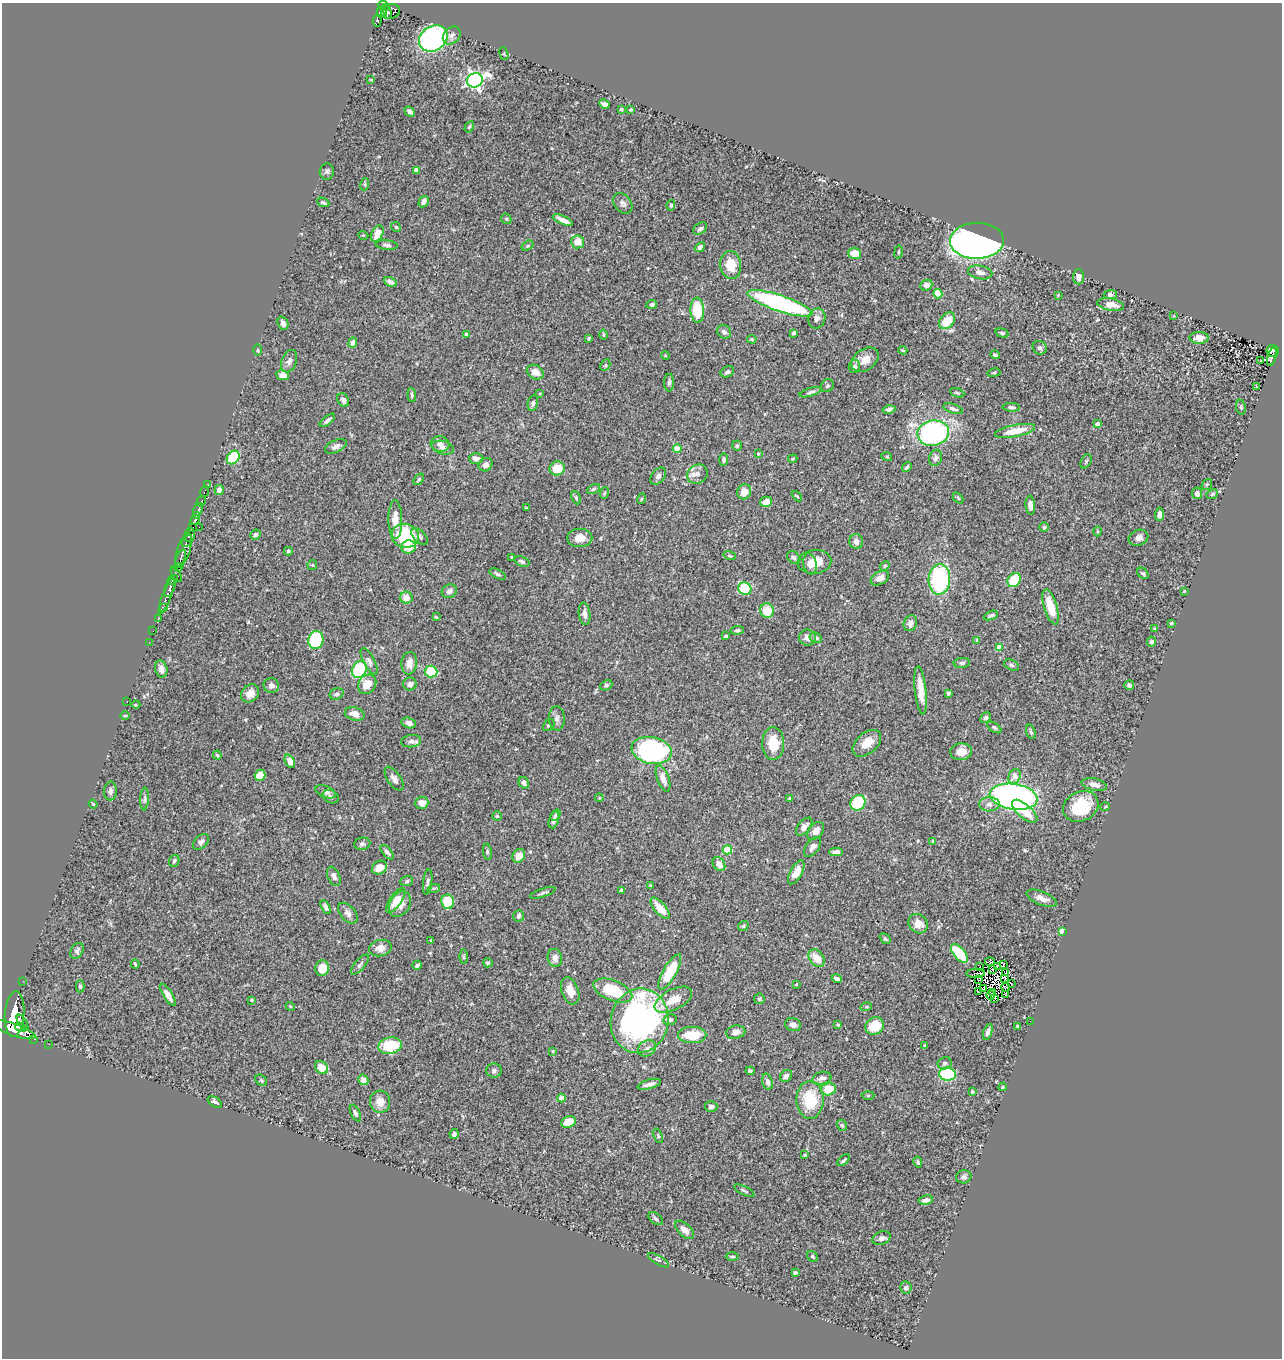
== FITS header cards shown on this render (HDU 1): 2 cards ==
NAXIS1  =                 1280
NAXIS2  =                 1356

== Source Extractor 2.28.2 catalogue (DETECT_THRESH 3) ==
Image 1280 x 1356 px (HDU 1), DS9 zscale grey, 1 PNG px = 1 image px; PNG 1284 x 1360 px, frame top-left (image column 1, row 1356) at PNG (2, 3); each listed source drawn as its Kron ellipse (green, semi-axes under 4 px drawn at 4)
Background 0.873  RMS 0.027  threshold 0.0812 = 3 sigma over >= 5 px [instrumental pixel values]
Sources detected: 387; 4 with non-positive FLUX_AUTO (blend fragments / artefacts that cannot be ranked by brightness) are neither listed nor drawn; the other 383 listed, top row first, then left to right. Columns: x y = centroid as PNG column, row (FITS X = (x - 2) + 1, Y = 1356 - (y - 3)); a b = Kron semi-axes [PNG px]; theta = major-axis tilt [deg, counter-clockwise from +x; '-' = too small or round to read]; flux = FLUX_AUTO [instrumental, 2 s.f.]
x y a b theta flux
383 6 6 4 -26 660
387 11 8 3 -72 360
391 11 9 7 17 450
382 12 6 5 - 410
377 20 6 4 88 290
452 35 10 7 46 8.7
433 38 15 12 33 370
504 54 7 4 -72 2.3
371 80 3 2 - 1.4
475 80 8 7 - 630
604 104 6 4 -23 6.1
621 109 4 4 - 2.8
631 110 3 2 - 1.8
410 112 6 4 -43 6
469 127 6 4 59 2.6
416 170 4 4 - 6.5
327 171 8 7 - 4.8
365 184 6 4 73 2.6
323 202 6 4 -24 3.8
424 202 6 4 60 7.2
623 203 11 8 -52 7.4
671 205 5 4 - 2.8
506 219 5 5 - 2.6
563 220 11 4 -24 11
396 227 5 4 - 2.3
700 229 8 5 33 4.7
377 234 8 5 64 23
363 235 5 3 - 1.5
977 241 27 18 1 830
578 242 6 6 - 24
387 245 11 4 -5 4.9
527 246 6 4 32 2.2
700 247 6 4 41 5.6
898 252 6 3 80 2.2
854 253 6 6 - 21
731 265 14 10 -82 35
980 272 12 6 -12 11
1078 277 7 5 88 9.8
390 282 7 4 -29 7.3
926 285 6 5 - 9.9
938 294 4 4 - 51
1058 295 4 4 - 1.5
1110 295 6 4 1 4.4
780 303 34 8 -19 370
652 304 5 4 - 5
1111 304 13 6 -10 17
697 310 12 7 -87 62
1174 316 4 3 - 1.5
817 318 10 8 71 7.9
947 321 9 6 48 38
283 323 7 5 -70 6.3
724 332 7 6 - 7.3
794 333 4 3 - 3.5
1002 333 7 4 -15 3.3
466 334 3 3 - 2
603 335 5 4 - 2.8
589 338 3 3 - 2.5
1199 338 9 6 -1 13
752 339 5 3 - 2.3
353 343 5 4 - 8.3
1040 348 7 6 - 3.9
257 350 6 4 -89 1.9
903 350 4 3 - 2.1
1273 351 6 6 - 170
665 355 4 3 - 1.6
995 355 5 3 - 4
1272 357 10 3 73 140
865 360 15 10 36 19
289 361 12 7 69 7.8
1261 361 3 2 - 3.5
605 365 6 4 62 2.8
854 367 6 5 - 6.8
535 372 9 7 -31 17
727 372 7 5 28 4.2
994 373 7 3 9 2
283 375 6 5 - 14
669 383 9 5 89 4
827 386 7 6 - 3.3
1257 386 3 2 - 2.1
811 392 11 4 16 4.5
540 393 4 3 - 1.5
957 393 7 3 -19 2.5
412 395 7 4 -84 3.2
343 400 7 5 -58 5.9
533 403 8 5 77 4.6
1011 407 9 4 -2 5.1
1241 407 7 5 -82 3.1
889 409 6 4 12 6.4
953 409 10 4 -18 5.2
327 420 9 4 39 5
1097 424 4 4 - 7.5
1015 431 20 6 11 36
933 433 16 12 8 310
440 444 9 8 - 8.9
336 446 12 6 25 7.9
737 446 5 4 - 3.4
443 448 11 6 -14 9
677 449 4 4 - 30
758 454 4 3 - 1.7
233 457 7 5 50 88
887 457 5 3 - 1.7
476 458 7 5 -3 8
936 458 8 6 68 6.3
793 459 5 3 - 2.3
724 460 6 4 86 4.3
1086 461 8 5 65 3.3
486 465 7 6 - 7.7
907 467 5 3 - 3.1
557 468 7 7 - 33
697 474 10 9 - 10
658 476 10 6 49 5.8
419 479 6 4 51 3
207 484 3 2 - 18
1207 484 6 4 53 3
593 489 7 4 28 3.7
219 490 5 4 - 7.1
204 492 5 3 - 24
744 492 8 7 - 18
604 493 6 3 70 1.9
1197 493 6 5 - 8.3
1212 494 6 4 24 3
797 496 6 3 -45 2
576 498 7 4 -65 2.6
958 498 6 4 -46 2.2
641 499 5 3 - 1.7
201 501 5 3 - 190
766 502 6 5 - 19
1030 505 9 4 -85 11
526 508 3 2 - 1.6
198 510 7 3 59 860
1159 514 6 4 86 8.8
196 515 4 4 - 830
195 520 5 3 - 750
395 520 19 7 -89 25
199 527 2 2 - 17
1044 527 5 4 - 3.2
192 528 4 3 - 500
1098 531 5 3 - 1.9
255 534 5 5 - 4.2
190 535 7 5 79 1400
405 536 14 12 -14 130
420 537 10 5 -45 5.9
580 538 12 9 1 16
1138 538 10 7 20 10
187 541 6 2 59 590
856 542 7 6 - 8.6
408 547 7 6 - 28
184 550 18 6 72 890
288 551 4 3 - 2.3
730 556 6 4 -18 2.4
512 557 4 3 - 1.5
794 557 7 5 -41 3.9
180 558 9 3 67 320
522 561 8 5 -22 4.4
814 562 17 12 4 30
810 564 11 6 -79 12
312 565 5 5 - 2.3
885 566 5 4 - 2.2
178 568 4 4 - 220
1143 573 6 4 -44 3.1
176 574 8 3 -61 240
497 574 9 4 -26 4.1
880 578 10 6 31 13
939 579 15 11 86 200
172 580 6 4 42 280
1014 580 7 6 - 59
170 588 10 4 68 740
745 589 7 6 - 89
449 591 8 6 26 6.9
1184 591 3 2 - 1.4
167 596 19 4 69 1300
406 598 6 6 - 18
163 607 3 2 - 130
1051 607 18 6 -73 45
767 611 7 7 - 33
584 614 11 5 -84 9.3
991 615 7 4 21 4.1
436 617 4 3 - 1.9
158 619 3 2 - 7.8
910 623 8 6 70 9.5
1171 623 4 3 - 1.9
1155 629 4 4 - 2.4
737 630 6 4 5 3.5
153 631 2 2 - 13
726 636 3 3 - 4.8
808 638 8 8 - 11
816 638 6 5 - 5.2
316 640 9 7 78 130
977 640 4 3 - 2.3
149 642 2 2 - 17
1151 642 5 4 - 5
999 647 4 4 - 19
369 661 15 5 -62 7
409 663 11 8 84 16
962 663 8 5 5 4.4
1011 665 8 5 -28 3.1
161 669 9 6 -78 7.9
359 670 9 7 63 110
431 672 6 6 - 65
367 684 10 8 52 26
410 684 7 6 - 7.9
271 685 8 7 - 9.5
606 685 6 5 - 3.4
1129 685 5 5 - 6.3
921 690 24 5 -84 30
250 693 10 8 47 15
948 693 4 3 - 3.9
337 694 7 5 22 4.9
127 701 3 2 - 6.7
136 705 4 3 - 1.6
355 714 10 6 -16 16
125 715 4 3 - 1.6
557 718 12 8 -87 7.7
986 718 5 4 - 4.1
409 723 7 5 -16 9.2
549 725 7 5 49 4.1
994 727 8 4 -34 2.9
1031 732 7 4 -75 3
411 741 10 6 7 6.7
773 743 16 11 89 41
867 743 17 10 40 24
652 750 20 13 -11 320
961 752 11 8 4 17
217 755 4 3 - 2.3
290 761 7 4 -65 14
260 775 5 5 - 26
1015 776 7 6 - 20
663 778 14 6 -70 15
394 779 14 6 -56 8.4
524 783 6 5 - 7.9
1094 785 13 6 -12 12
110 791 9 6 88 7.4
326 792 11 5 -22 5.8
331 797 8 6 -30 6
1014 797 24 13 -8 690
599 798 4 3 - 1.5
789 798 4 3 - 3.6
145 799 11 4 87 4.3
422 803 7 6 - 16
858 803 8 7 - 80
93 804 4 3 - 2.2
989 804 10 7 1 9
1081 806 18 14 27 69
1105 807 5 3 - 1.6
1025 811 15 7 -40 38
555 815 6 4 55 2.2
497 816 4 4 - 2.3
554 820 9 5 72 6.3
804 827 10 6 50 11
816 831 10 6 50 12
933 841 4 2 - 1.3
201 842 9 6 46 6.5
362 844 8 6 7 4.4
813 847 11 6 53 7.8
727 850 5 4 - 54
387 852 9 4 -49 6.1
487 852 8 4 -83 2.6
836 852 7 4 1 7.5
519 856 7 6 - 16
174 861 6 5 - 3.9
719 864 7 5 -55 13
379 868 8 6 28 18
796 872 13 6 61 16
334 876 10 6 -66 7.9
407 881 6 5 - 3.4
428 882 13 4 83 5.1
650 886 3 3 - 2
434 888 6 4 18 2.7
621 890 3 3 - 2.4
543 893 13 3 18 4
1042 898 16 6 -22 12
396 901 14 6 56 15
448 902 7 6 - 50
400 904 13 10 59 19
326 907 8 4 -60 5.1
660 908 13 5 -50 27
348 913 12 7 -50 8.6
518 916 6 5 - 4.4
918 924 10 9 - 19
743 926 6 4 34 2.8
1062 931 4 4 - 55
885 939 6 4 -43 3.1
431 940 4 3 - 1.8
380 948 11 8 12 13
77 951 8 6 59 5.7
959 953 11 5 -50 74
463 957 7 3 -90 2.2
555 958 9 7 -77 9.7
817 958 9 7 -52 23
990 962 5 3 - 0.85
488 963 5 4 - 3
135 964 4 2 - 2.6
1003 964 3 2 - 2.8
360 965 12 5 50 5.2
417 965 5 3 - 3.5
997 966 3 2 - 2.7
980 967 3 2 - 1.7
322 968 8 7 - 25
992 969 3 2 - 0.83
670 972 20 6 61 73
976 973 9 2 3 3.7
1006 973 2 2 - 1.3
837 978 5 3 - 6.2
1005 978 3 2 - 2.2
979 980 3 2 - 2.2
23 981 2 2 - 12
1012 984 3 2 - 1.8
796 985 4 2 - 1.2
80 986 6 4 89 3.4
1005 987 4 2 - 3.7
983 989 2 2 - 1.7
613 990 20 10 -22 84
570 991 14 8 -70 18
979 992 4 2 - 2.6
993 993 2 2 - 0.41
1006 994 3 3 - 1.1
168 995 13 4 -58 12
990 995 4 2 - 1.1
994 998 3 2 - 1.6
759 999 5 5 - 2.5
252 1000 4 3 - 2.2
673 1000 20 10 27 29
290 1006 4 3 - 1.8
866 1007 6 3 17 2.2
15 1014 23 9 86 8500
670 1020 7 5 11 4.3
639 1021 32 29 78 570
1030 1021 2 2 - 20
23 1022 9 3 -59 440
793 1025 8 6 -18 9.4
838 1025 3 3 - 2.4
875 1026 9 8 - 48
1017 1026 3 2 - 1.4
20 1027 5 3 - 970
14 1030 22 6 -19 5500
736 1032 10 6 11 9.1
988 1032 8 4 70 6.3
692 1035 14 8 0 43
34 1039 2 2 - 13
49 1044 2 2 - 12
925 1045 4 4 - 1.6
390 1046 12 8 10 73
647 1048 9 7 31 7.9
553 1051 4 3 - 2.1
944 1063 7 6 - 3.5
321 1067 7 6 - 28
494 1070 8 7 - 5
750 1071 4 3 - 2.3
947 1074 8 6 -7 170
786 1076 6 5 - 7
822 1078 9 6 12 8.4
261 1080 6 5 - 2.8
363 1080 5 5 - 9.4
767 1082 8 5 -75 7.1
649 1084 12 4 15 8.9
1003 1087 4 3 - 2.3
828 1089 8 6 14 42
972 1092 3 3 - 3.5
868 1095 6 4 2 2.1
561 1098 4 4 - 22
810 1100 19 13 -89 73
215 1102 8 4 -32 6.3
380 1102 11 10 - 16
711 1106 6 5 - 5.1
355 1113 9 4 -64 4.8
569 1122 7 5 24 34
842 1125 6 5 - 3.3
454 1134 5 4 - 5.4
658 1136 7 4 -68 2.9
805 1155 4 3 - 1.3
844 1160 7 2 41 3.1
918 1162 6 3 -77 2.5
964 1177 7 6 - 4.8
744 1191 11 3 -27 3.5
926 1200 7 4 8 7
656 1219 8 5 -38 3.9
685 1230 11 6 -43 11
882 1238 9 6 20 7.4
732 1256 6 3 -1 2.7
812 1256 6 5 - 3.2
658 1260 12 4 -30 3.7
795 1272 4 3 - 2.7
906 1288 6 6 - 6
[4 non-positive-flux detections neither listed nor drawn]